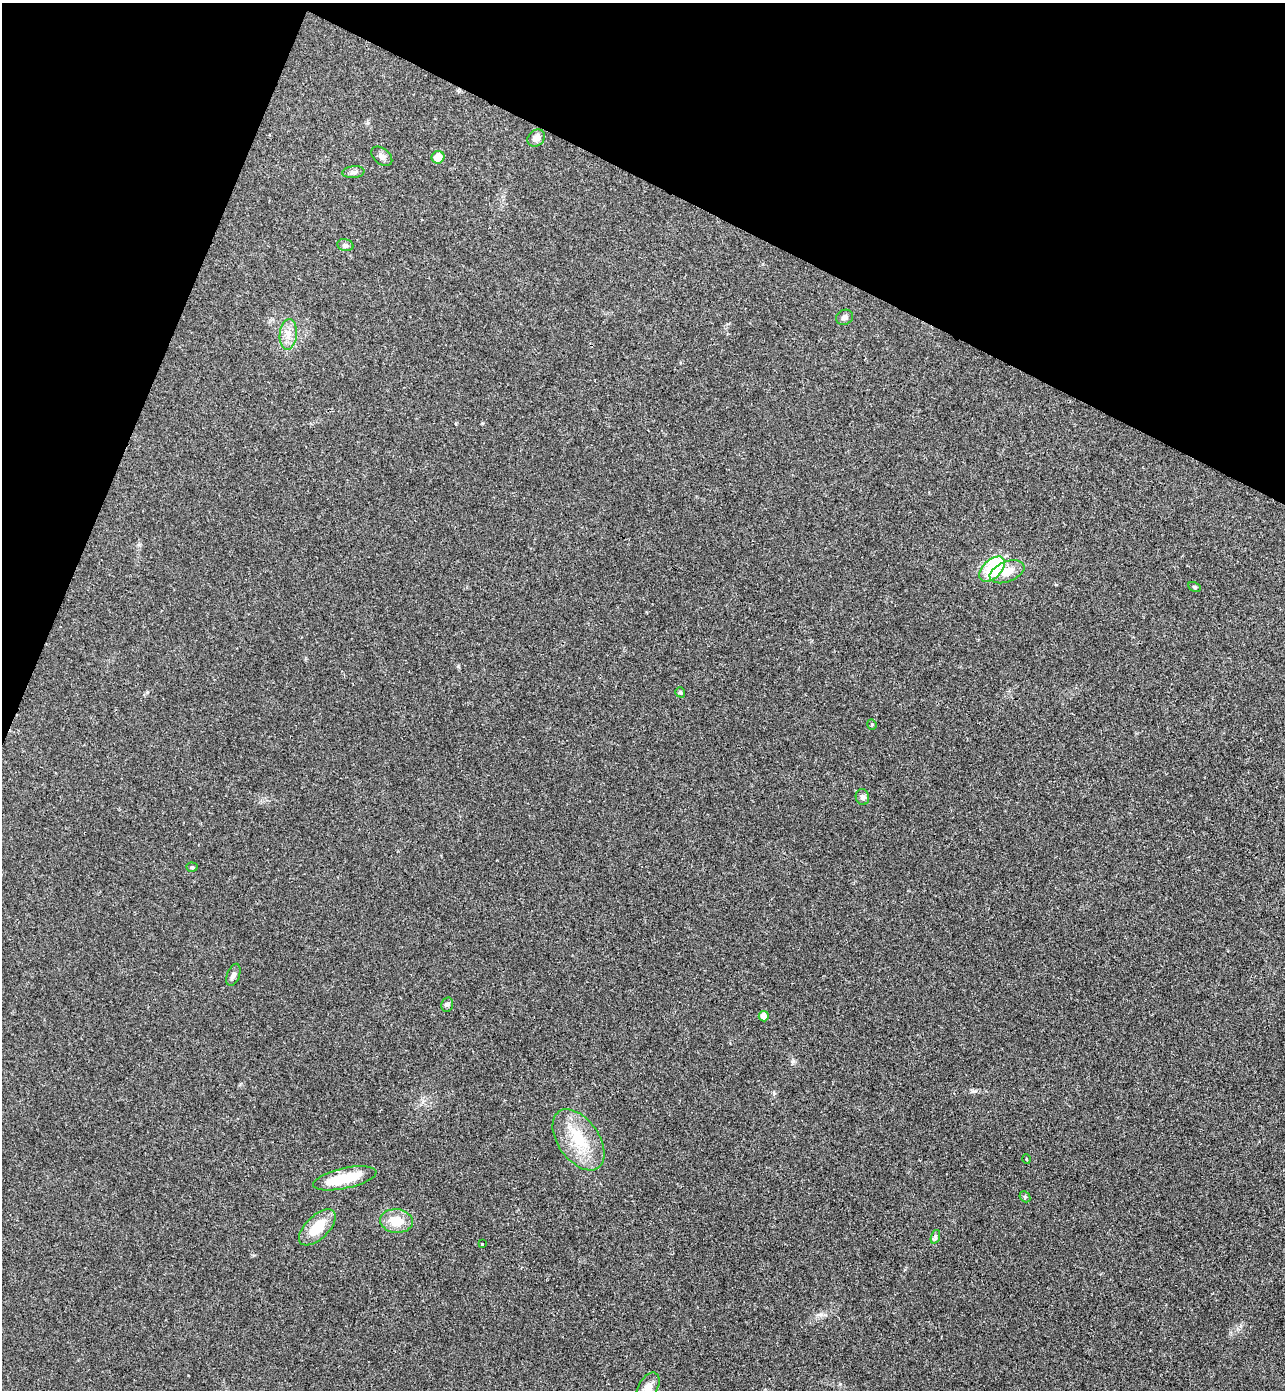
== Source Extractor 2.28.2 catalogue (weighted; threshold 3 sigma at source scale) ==
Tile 2 of 4 x 4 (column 2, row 1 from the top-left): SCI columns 1477-2759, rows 4197-5584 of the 5652 x 5613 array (HDU 1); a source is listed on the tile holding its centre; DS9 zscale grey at full resolution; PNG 1287 x 1392 px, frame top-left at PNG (2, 3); each listed source drawn as its Kron ellipse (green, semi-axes under 4 px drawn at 4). Shown black and unused: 20% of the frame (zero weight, under 3 of 4 exposures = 6% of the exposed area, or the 3 px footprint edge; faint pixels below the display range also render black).
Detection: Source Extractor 2.28.2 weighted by HDU 2 'WHT'; one run over the whole footprint, this tile lists its part. Background 0.0786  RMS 0.0047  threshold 0.0214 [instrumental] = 3 sigma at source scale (4.5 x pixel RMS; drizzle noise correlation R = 1.50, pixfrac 1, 0.05/0.05 arcsec/px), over >= 5 px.
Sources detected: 29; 2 inside a brighter object's white glare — neither listed nor drawn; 1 inside a brighter listed object's ellipse — not listed separately; the other 26 listed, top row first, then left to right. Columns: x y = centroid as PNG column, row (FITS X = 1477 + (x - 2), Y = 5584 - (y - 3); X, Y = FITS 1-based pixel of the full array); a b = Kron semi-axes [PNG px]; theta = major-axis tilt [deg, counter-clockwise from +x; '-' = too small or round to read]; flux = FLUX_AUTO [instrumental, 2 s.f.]
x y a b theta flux
536 138 9 7 43 3.5
382 156 12 7 -41 1.9
438 157 6 6 - 6.4
353 172 11 6 6 1.7
345 245 8 6 -15 1.2
844 317 9 7 25 1.6
288 334 15 8 84 4.3
992 569 15 9 45 30
1007 572 18 10 21 6.6
1195 587 7 4 -27 0.82
680 692 5 4 - 0.8
872 724 5 4 - 0.65
862 797 8 6 -78 1.4
192 867 5 4 - 0.75
233 975 11 6 70 1.4
447 1005 7 5 75 1.2
764 1016 5 5 - 3.5
578 1140 34 20 -55 19
1026 1159 5 3 - 0.4
345 1178 32 10 12 13
1025 1197 6 4 -47 0.71
396 1221 16 11 -5 9.2
317 1227 23 11 44 11
935 1237 7 4 72 0.96
482 1244 3 2 - 0.53
648 1388 17 9 61 4.6
Isophote crosses this tile's border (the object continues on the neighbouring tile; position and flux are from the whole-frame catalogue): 1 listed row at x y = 648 1388
Unlisted compact peaks at least as high as the median listed source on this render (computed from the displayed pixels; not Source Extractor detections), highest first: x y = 774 1093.